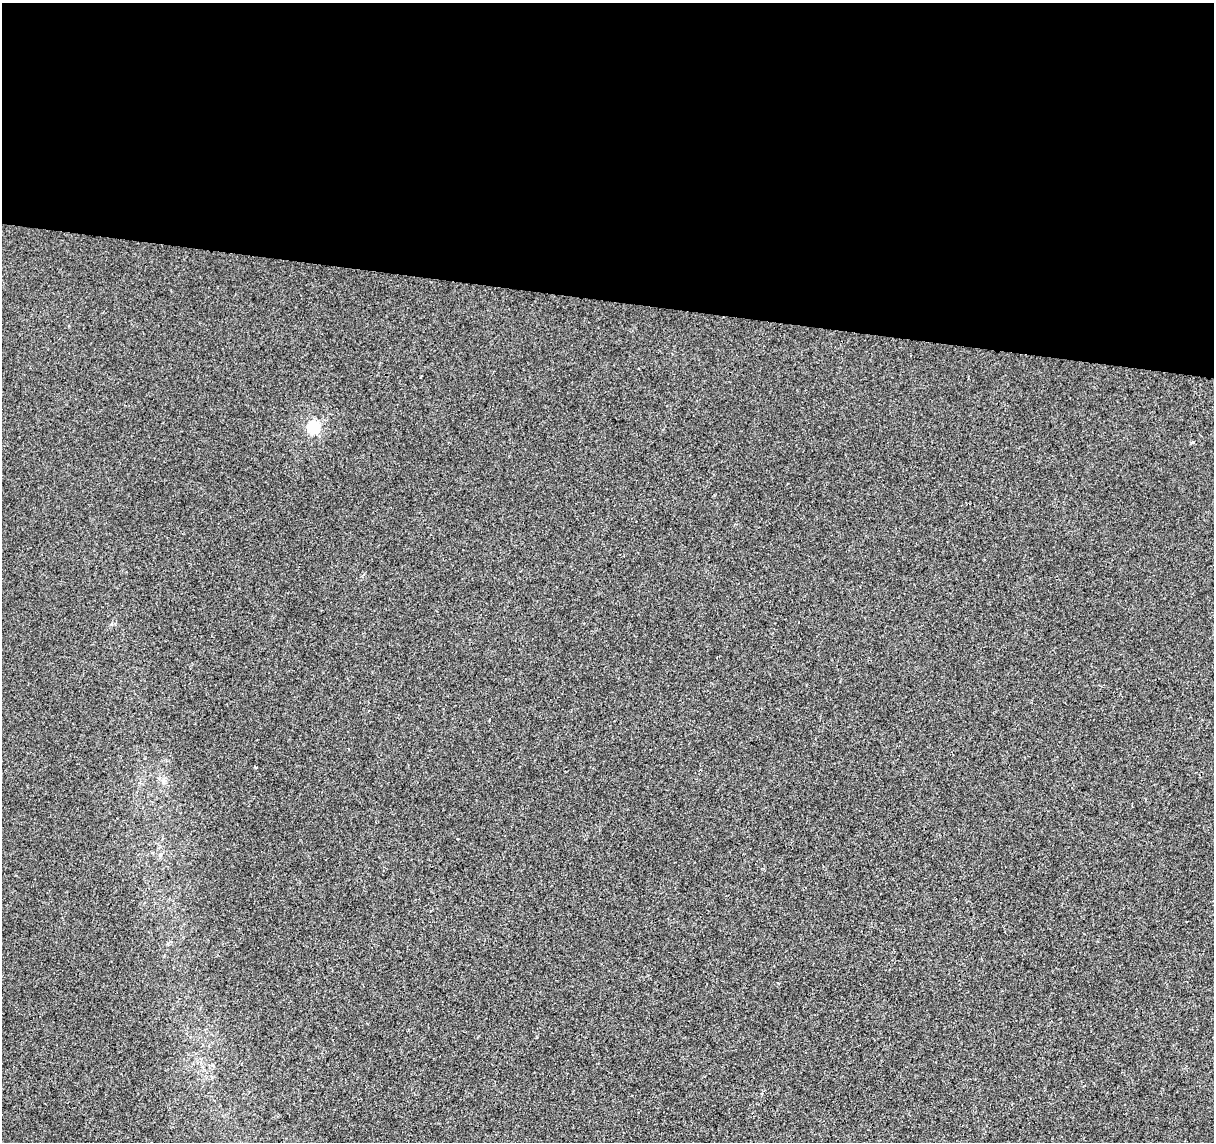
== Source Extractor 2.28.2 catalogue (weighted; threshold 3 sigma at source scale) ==
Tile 3 of 4 x 4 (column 3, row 1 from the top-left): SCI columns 2434-3645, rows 3703-4842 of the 4858 x 5067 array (HDU 1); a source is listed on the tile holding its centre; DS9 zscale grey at full resolution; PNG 1216 x 1144 px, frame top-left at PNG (2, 3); no overlay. Shown black and unused: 26% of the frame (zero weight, under 2 of 3 exposures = <1% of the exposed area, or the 3 px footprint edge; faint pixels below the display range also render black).
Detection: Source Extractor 2.28.2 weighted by HDU 2 'WHT'; one run over the whole footprint, this tile lists its part. Background -2.32e-05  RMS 0.0042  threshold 0.0189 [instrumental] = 3 sigma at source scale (4.5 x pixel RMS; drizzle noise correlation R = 1.50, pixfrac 1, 0.0396/0.0396 arcsec/px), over >= 5 px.
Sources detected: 4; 1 cosmic-ray / hot-pixel residue — not listed; the other 3 listed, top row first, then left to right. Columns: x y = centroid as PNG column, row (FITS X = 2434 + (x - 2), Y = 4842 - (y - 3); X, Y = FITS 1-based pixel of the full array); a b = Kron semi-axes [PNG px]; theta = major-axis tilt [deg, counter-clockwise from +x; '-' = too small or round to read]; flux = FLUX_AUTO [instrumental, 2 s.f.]
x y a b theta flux
313 427 6 5 - 46
1192 442 3 3 - 1
163 781 7 4 88 0.9